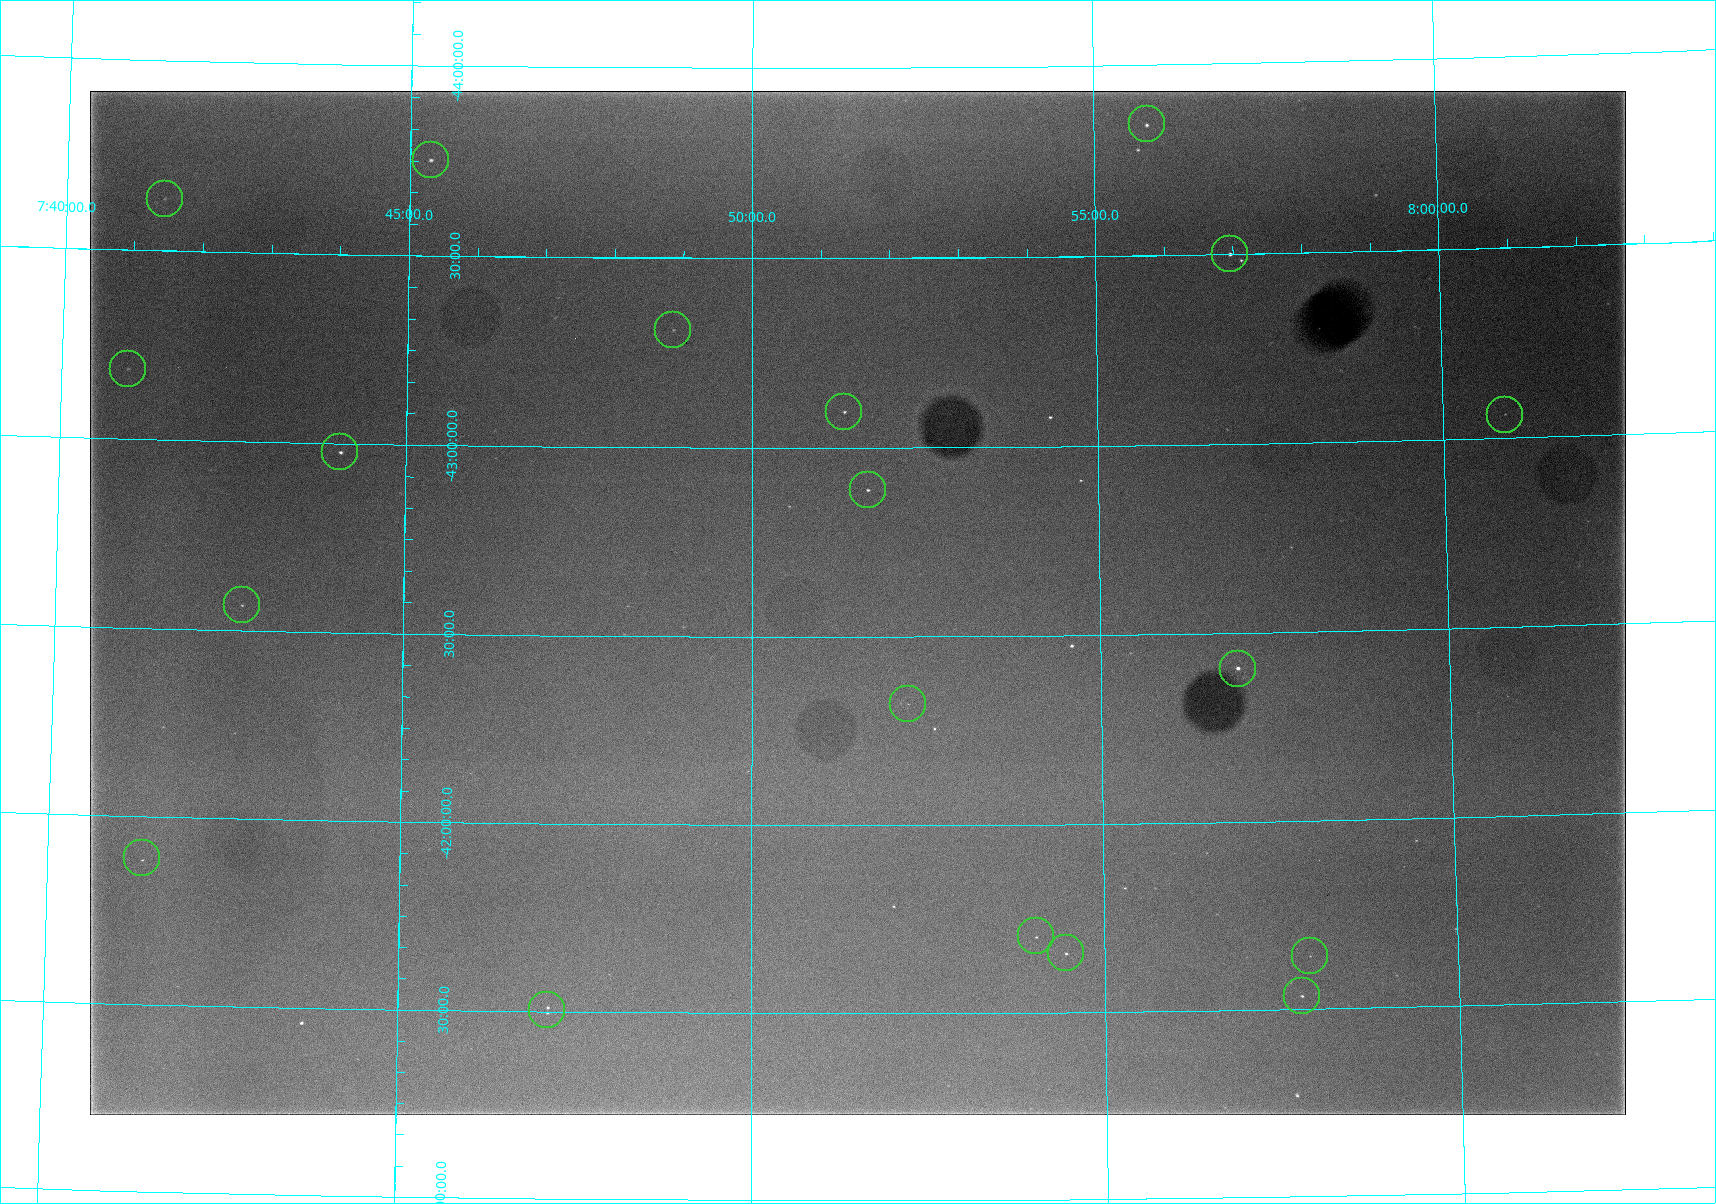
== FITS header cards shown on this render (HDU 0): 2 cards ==
NAXIS1  =                 1536 / length of data axis 1
NAXIS2  =                 1024 / length of data axis 2

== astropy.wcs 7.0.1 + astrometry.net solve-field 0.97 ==
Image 1536 x 1024 px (HDU 0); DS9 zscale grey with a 90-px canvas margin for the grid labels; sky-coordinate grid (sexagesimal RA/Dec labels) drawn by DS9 from the SOLVED WCS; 19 Tycho-2 reference stars matched to detected sources circled (green)
Header WCS: none
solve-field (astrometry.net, Tycho-2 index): SOLVED blind (the file carries no WCS)
Solved WCS: RA---TAN-SIP/DEC--TAN-SIP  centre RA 07:51:31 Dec -42:35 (117.88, -42.59 deg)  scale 9.52 arcsec/px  FOV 243.6' x 162.7'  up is +180 deg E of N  parity normal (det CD < 0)
(file carries no celestial WCS; the grid is the blind solution)
Tycho-2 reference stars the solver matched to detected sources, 19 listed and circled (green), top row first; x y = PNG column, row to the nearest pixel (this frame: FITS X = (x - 90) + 1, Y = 1024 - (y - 91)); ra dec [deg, ICRS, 3 dp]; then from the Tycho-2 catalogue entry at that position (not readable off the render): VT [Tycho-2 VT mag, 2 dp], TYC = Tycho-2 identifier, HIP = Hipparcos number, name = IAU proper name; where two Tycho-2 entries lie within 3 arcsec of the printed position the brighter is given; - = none
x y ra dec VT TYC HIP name
1147 124 118.944 -43.845 6.09 7658-4430-1 38732 -
431 160 116.325 -43.753 6.00 7657-1043-1 37823 -
165 199 115.356 -43.635 7.04 7657-2509-1 37469 -
1230 254 119.241 -43.500 5.32 7658-4642-1 38846 -
673 330 117.215 -43.311 7.08 7657-2906-1 38133 -
128 369 115.239 -43.185 7.32 7657-2904-1 37424 -
844 412 117.835 -43.095 6.30 7654-688-1 38355 -
1505 415 120.224 -43.060 7.30 7667-5321-1 39185 -
340 452 116.014 -42.978 7.40 7653-606-1 37699 -
868 490 117.918 -42.888 6.00 7654-1382-1 38370 -
242 605 115.671 -42.567 7.30 7653-1156-1 37577 -
1238 669 119.241 -42.406 6.23 7654-2065-1 38845 -
908 704 118.060 -42.323 7.49 7654-2967-1 38420 -
142 858 115.338 -41.889 7.59 7653-286-1 37460 -
1036 936 118.509 -41.703 6.81 7654-3591-1 38584 -
1066 953 118.614 -41.658 7.22 7654-3581-1 38618 -
1310 956 119.477 -41.641 7.51 7654-3948-1 38924 -
1302 996 119.446 -41.536 7.35 7654-3550-1 38909 -
547 1010 116.780 -41.504 6.89 7653-3539-1 37983 -